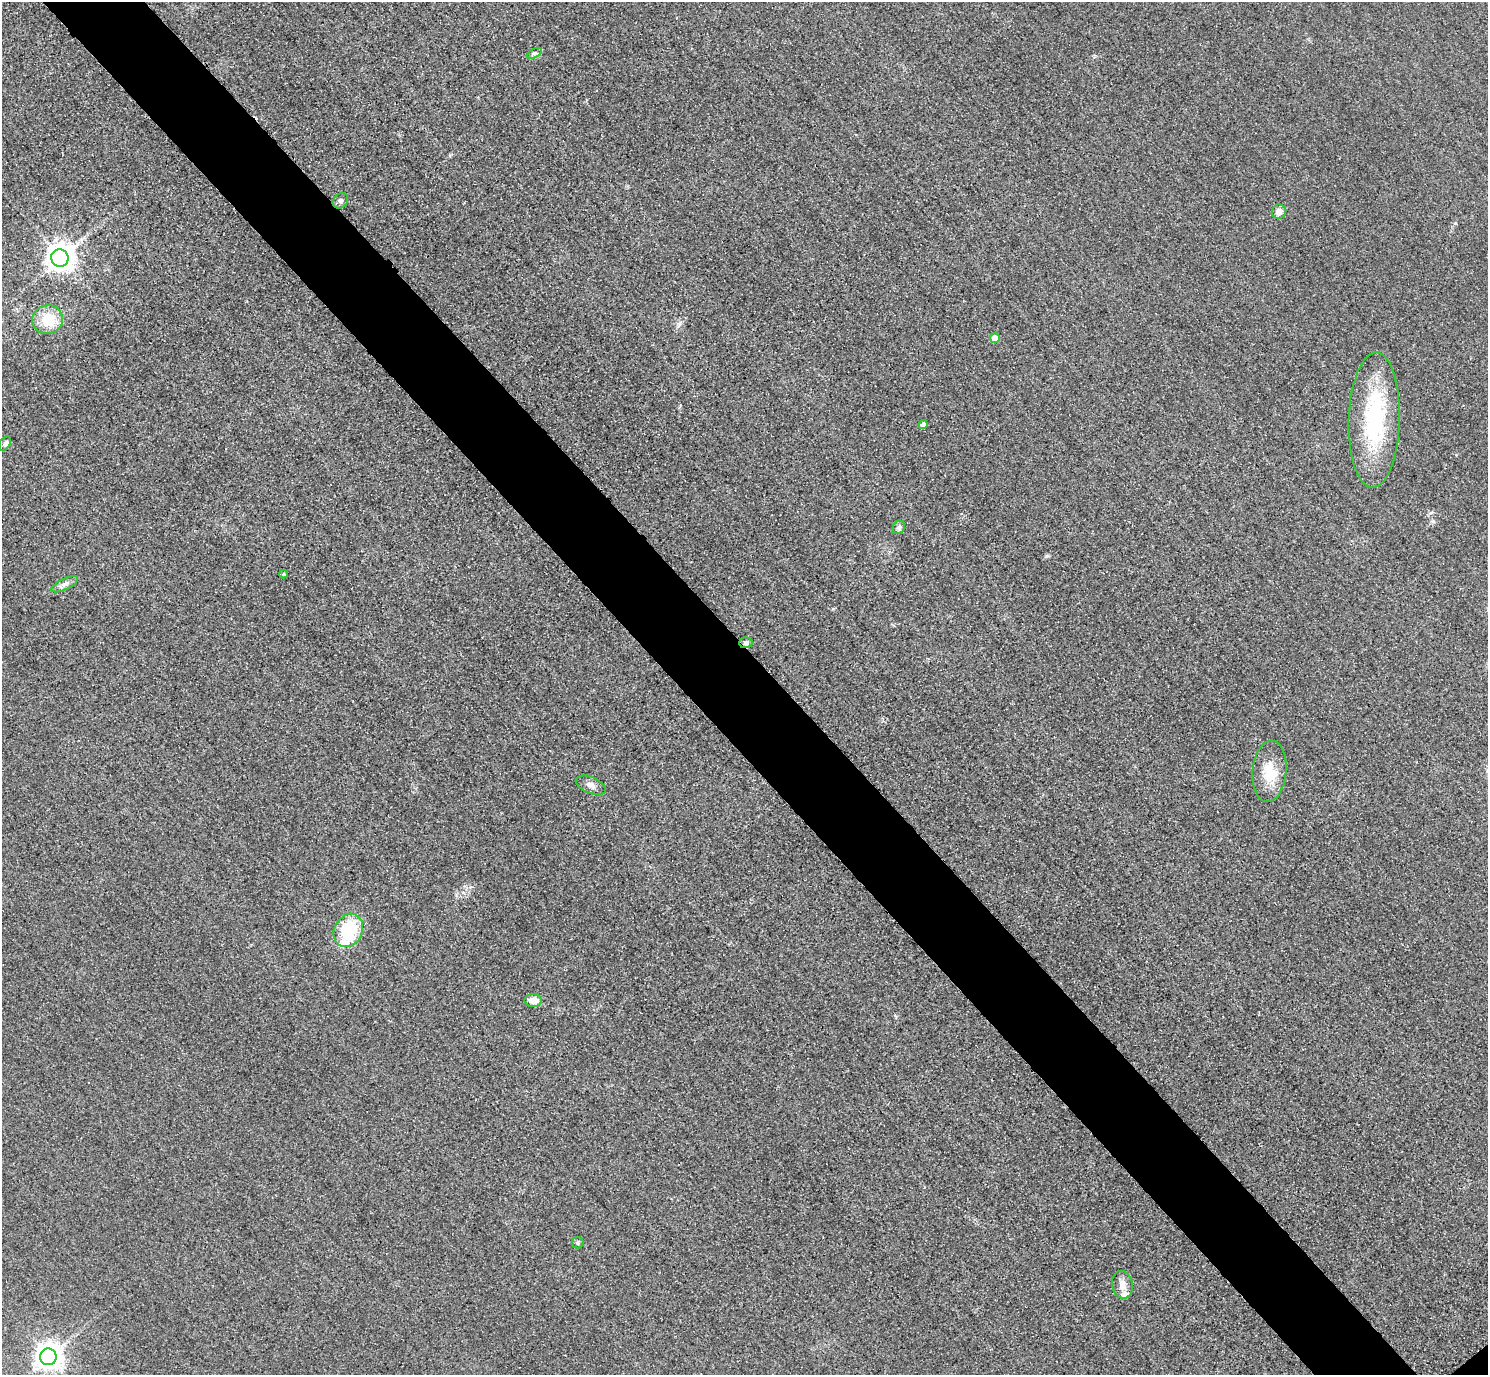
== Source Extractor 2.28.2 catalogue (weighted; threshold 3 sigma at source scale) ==
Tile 11 of 4 x 4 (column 3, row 3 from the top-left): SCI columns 3004-4489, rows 1558-2930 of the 6005 x 6003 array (HDU 1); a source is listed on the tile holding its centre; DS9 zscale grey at full resolution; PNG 1490 x 1377 px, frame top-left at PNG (2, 2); each listed source drawn as its Kron ellipse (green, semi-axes under 4 px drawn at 4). Shown black and unused: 7% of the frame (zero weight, under 3 of 4 exposures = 3% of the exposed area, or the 3 px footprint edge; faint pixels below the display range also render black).
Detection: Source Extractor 2.28.2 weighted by HDU 2 'WHT'; one run over the whole footprint, this tile lists its part. Background 0.0521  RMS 0.016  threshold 0.0725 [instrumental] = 3 sigma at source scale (4.5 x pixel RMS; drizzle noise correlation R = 1.50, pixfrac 1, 0.05/0.05 arcsec/px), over >= 5 px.
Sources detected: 23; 1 inside a brighter object's white glare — neither listed nor drawn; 2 inside a brighter listed object's ellipse — not listed separately; the other 20 listed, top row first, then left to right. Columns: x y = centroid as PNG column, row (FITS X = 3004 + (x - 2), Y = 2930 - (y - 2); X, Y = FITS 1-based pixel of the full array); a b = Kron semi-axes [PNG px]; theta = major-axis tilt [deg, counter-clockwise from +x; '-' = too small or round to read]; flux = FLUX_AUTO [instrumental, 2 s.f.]
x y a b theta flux
535 53 8 4 30 3.1
340 201 8 7 - 4.6
1279 212 7 7 - 11
60 258 9 8 - 1800
48 320 16 14 13 45
995 338 5 5 - 16
1374 420 68 25 88 170
923 424 4 4 - 9
5 443 8 5 59 4.6
899 527 7 5 53 4.9
283 574 4 4 - 2
65 584 14 5 26 7.4
746 643 7 5 2 4.7
1269 771 31 17 84 39
591 785 16 8 -22 8.7
348 930 17 14 61 80
533 1000 8 6 -2 17
578 1243 6 5 - 2.8
1122 1285 14 10 -79 13
48 1357 8 8 - 1700
Overlapping masked pixels (flux is a lower limit): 1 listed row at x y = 746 643